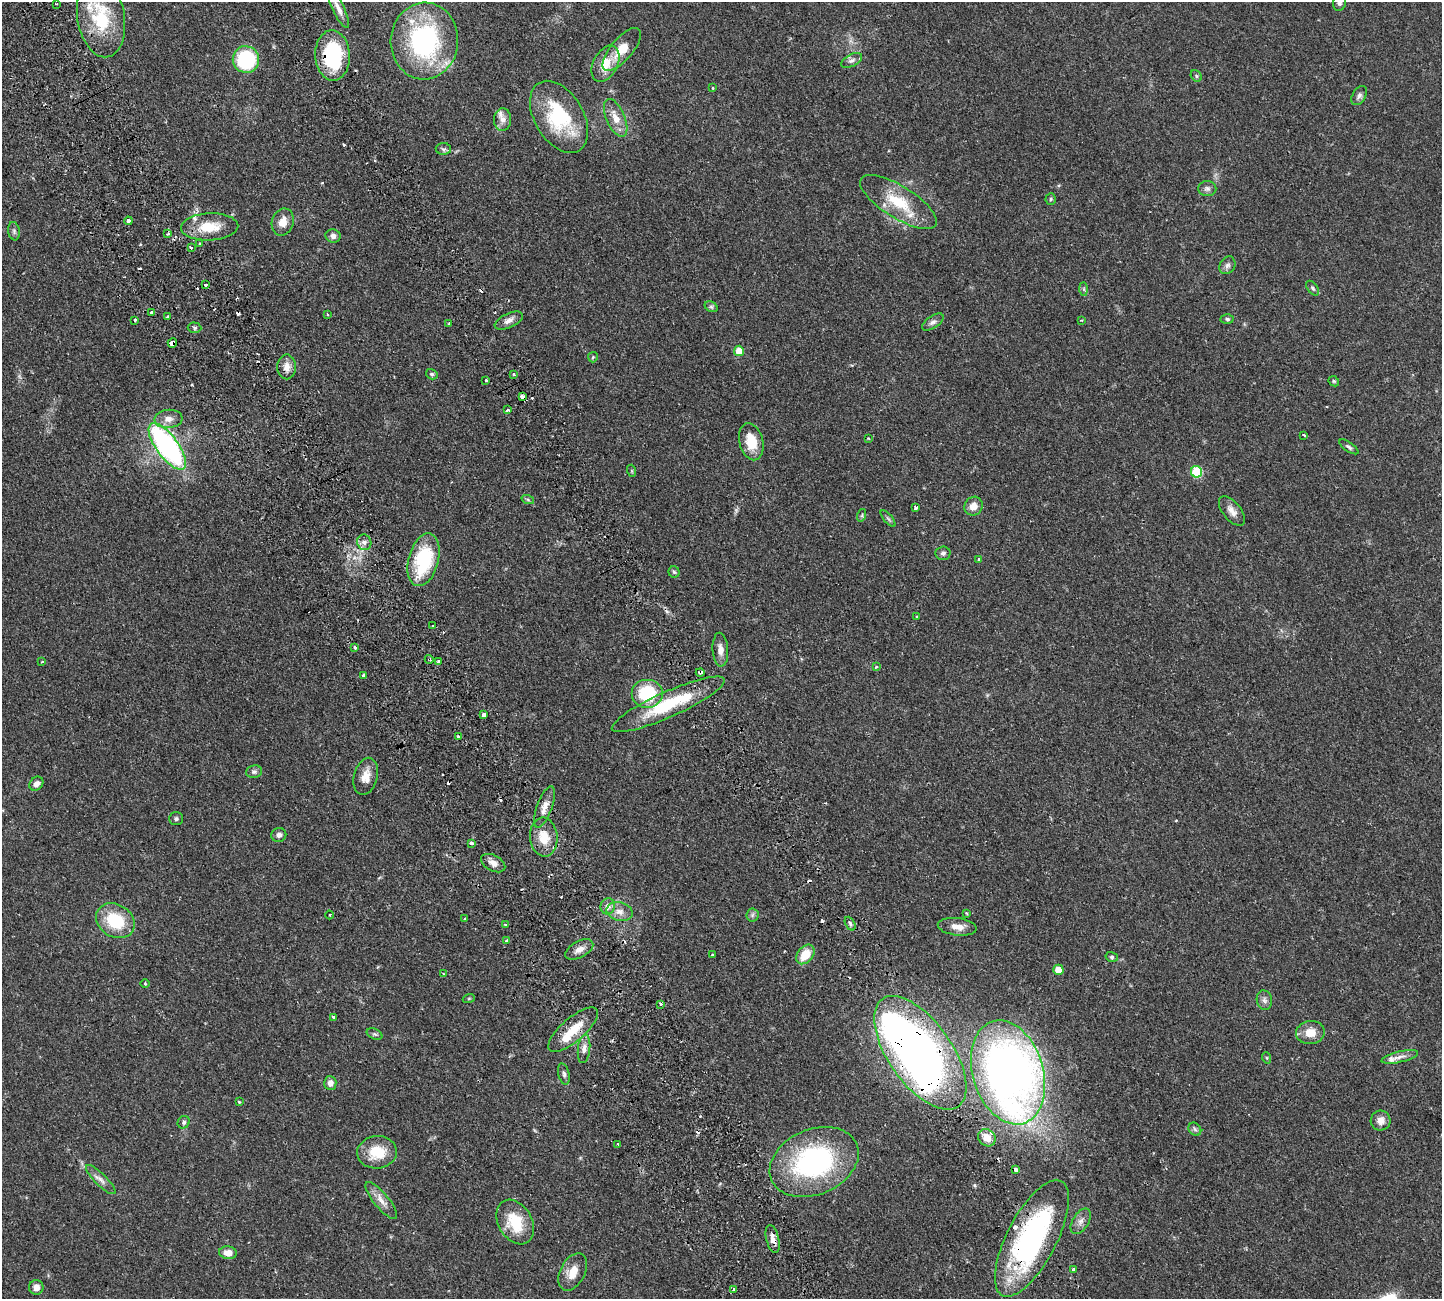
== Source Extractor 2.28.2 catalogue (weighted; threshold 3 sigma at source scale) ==
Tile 11 of 4 x 4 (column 3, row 3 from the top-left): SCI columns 3109-4548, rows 1640-2936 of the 6326 x 6317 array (HDU 1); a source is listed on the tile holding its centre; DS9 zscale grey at full resolution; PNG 1444 x 1301 px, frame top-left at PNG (2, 2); each listed source drawn as its Kron ellipse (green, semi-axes under 4 px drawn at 4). Shown black and unused: <1% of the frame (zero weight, under 2 of 3 exposures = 12% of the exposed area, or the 3 px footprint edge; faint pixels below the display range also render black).
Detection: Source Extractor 2.28.2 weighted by HDU 2 'WHT'; one run over the whole footprint, this tile lists its part. Background 0.0536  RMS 0.0052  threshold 0.0233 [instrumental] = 3 sigma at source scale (4.5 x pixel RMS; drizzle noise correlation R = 1.50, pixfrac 1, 0.05/0.05 arcsec/px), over >= 5 px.
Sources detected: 173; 1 inside a brighter object's white glare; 16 cosmic-ray / hot-pixel residue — neither listed nor drawn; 9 inside a brighter listed object's ellipse — not listed separately; the other 147 listed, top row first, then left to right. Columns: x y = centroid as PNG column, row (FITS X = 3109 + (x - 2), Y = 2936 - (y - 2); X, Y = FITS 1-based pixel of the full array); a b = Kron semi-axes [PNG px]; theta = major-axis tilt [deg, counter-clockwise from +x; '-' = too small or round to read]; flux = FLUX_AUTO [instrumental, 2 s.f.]
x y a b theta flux
1339 2 8 6 78 1.6
56 4 3 2 - 0.56
338 8 22 6 -65 3.3
101 18 40 23 -81 27
424 41 38 33 87 79
622 49 27 11 50 9.5
333 55 25 17 -86 41
246 60 13 13 - 36
852 60 11 6 26 1.9
605 64 19 12 63 9.5
1196 76 6 5 - 0.78
713 88 3 3 - 0.57
1359 95 10 6 58 1.7
559 117 39 24 -59 36
616 118 20 9 -67 6.6
503 120 11 8 86 3.2
443 149 8 6 -1 1.1
1207 189 9 7 -3 1.7
1051 199 6 5 - 0.78
898 202 44 16 -32 19
128 221 4 3 - 4.7
283 222 14 10 70 5.2
210 227 29 13 2 13
14 231 9 6 -80 1.3
168 234 4 3 - 0.87
333 236 7 6 - 2
199 243 3 3 - 1.5
191 248 3 3 - 1.1
1227 265 9 7 59 1.7
205 285 3 3 - 2.2
1313 288 8 5 -53 0.97
1084 289 7 4 -89 0.85
711 307 7 5 -30 0.99
152 312 4 3 - 3.7
327 314 4 2 - 0.38
168 317 4 3 - 1.2
1227 319 6 5 - 0.95
135 320 3 3 - 1.6
509 320 15 7 24 2.8
1081 320 4 2 - 0.39
933 322 12 6 35 1.9
449 324 3 3 - 0.53
194 328 7 5 -3 0.98
172 343 4 4 - 5.8
739 351 5 5 - 7.7
593 357 5 5 - 0.67
287 367 12 9 -90 3.9
432 374 6 5 - 0.89
514 374 3 2 - 0.78
486 380 3 3 - 0.94
1334 381 6 4 -46 0.71
522 396 4 3 - 3.9
507 410 3 3 - 1.2
169 419 14 9 6 3.9
1304 435 4 3 - 0.54
868 438 3 2 - 0.45
751 442 19 11 -76 11
167 447 28 11 -53 120
1349 447 11 4 -34 1.2
632 471 6 4 -72 0.6
1196 472 6 5 - 30
528 500 6 4 -19 0.84
973 506 10 8 54 4.3
916 507 4 3 - 7.1
1232 511 17 9 -51 3.7
862 515 6 4 72 0.63
888 519 10 3 -50 0.86
364 542 8 7 - 2
943 553 7 6 - 1.4
424 560 27 15 75 34
979 560 3 3 - 1.8
674 572 5 5 - 0.81
917 616 3 2 - 0.58
433 626 3 2 - 0.64
355 647 4 4 - 1.1
720 650 17 8 -86 3.5
429 659 4 3 - 0.42
42 662 3 2 - 0.75
439 662 3 3 - 3.5
876 667 3 3 - 0.65
700 672 4 3 - 1.3
363 675 3 3 - 0.68
647 693 16 14 0 25
668 704 61 12 24 30
484 715 4 3 - 7.4
458 737 3 3 - 1.5
254 772 8 6 9 1.3
366 776 19 12 75 6
36 784 8 6 48 2.2
544 807 22 7 69 4.7
176 819 7 6 - 1.1
279 835 7 7 - 1.8
544 837 19 13 -85 9.4
471 843 3 3 - 2.4
493 863 13 7 -29 3.1
608 906 8 7 - 2.1
620 912 13 9 -14 4.1
967 913 4 3 - 0.51
329 915 4 3 - 0.57
752 915 6 6 - 1.1
465 918 3 2 - 0.49
115 921 20 16 -32 21
850 924 7 4 -63 1.2
505 925 3 2 - 0.44
957 927 19 8 -7 5.1
507 941 4 3 - 3.3
579 949 15 8 28 3.6
805 954 11 7 49 9.9
713 955 3 3 - 1.4
1112 957 6 5 - 0.84
1058 970 5 5 - 8.6
443 974 4 3 - 0.63
145 984 5 3 - 0.47
469 998 6 4 19 0.55
1264 1000 10 7 -79 1.9
660 1004 4 3 - 1.7
333 1018 3 3 - 2.9
573 1030 31 11 41 11
1310 1032 14 11 10 6.6
375 1034 8 5 -26 0.97
584 1049 14 6 84 2.7
920 1053 66 31 -55 350
1400 1057 19 5 13 3.1
1267 1058 6 3 -71 0.55
1008 1072 53 35 -73 370
564 1074 11 5 -76 1.3
330 1083 7 6 - 2.7
239 1102 3 3 - 0.47
1381 1121 10 10 - 3.6
184 1122 6 5 - 1.3
1195 1129 7 5 -46 1.2
987 1138 9 8 - 4.7
618 1144 2 2 - 0.41
377 1152 20 16 5 14
814 1162 46 32 23 88
1016 1170 4 3 - 2.2
101 1179 20 6 -45 3
381 1201 23 7 -51 4.4
1081 1221 14 8 59 2.8
515 1222 24 16 -60 17
1032 1238 64 24 63 110
773 1239 14 6 -76 3.3
228 1253 9 6 -6 4.6
1074 1270 3 3 - 1.7
573 1272 20 12 62 7.2
36 1287 7 7 - 2.9
734 1289 3 3 - 1.7
Overlapping masked pixels (flux is a lower limit): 11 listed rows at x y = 333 55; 172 343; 522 396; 429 659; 439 662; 700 672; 573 1030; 920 1053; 1008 1072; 1032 1238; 773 1239
Isophote crosses this tile's border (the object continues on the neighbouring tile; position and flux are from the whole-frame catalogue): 1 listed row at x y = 1339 2